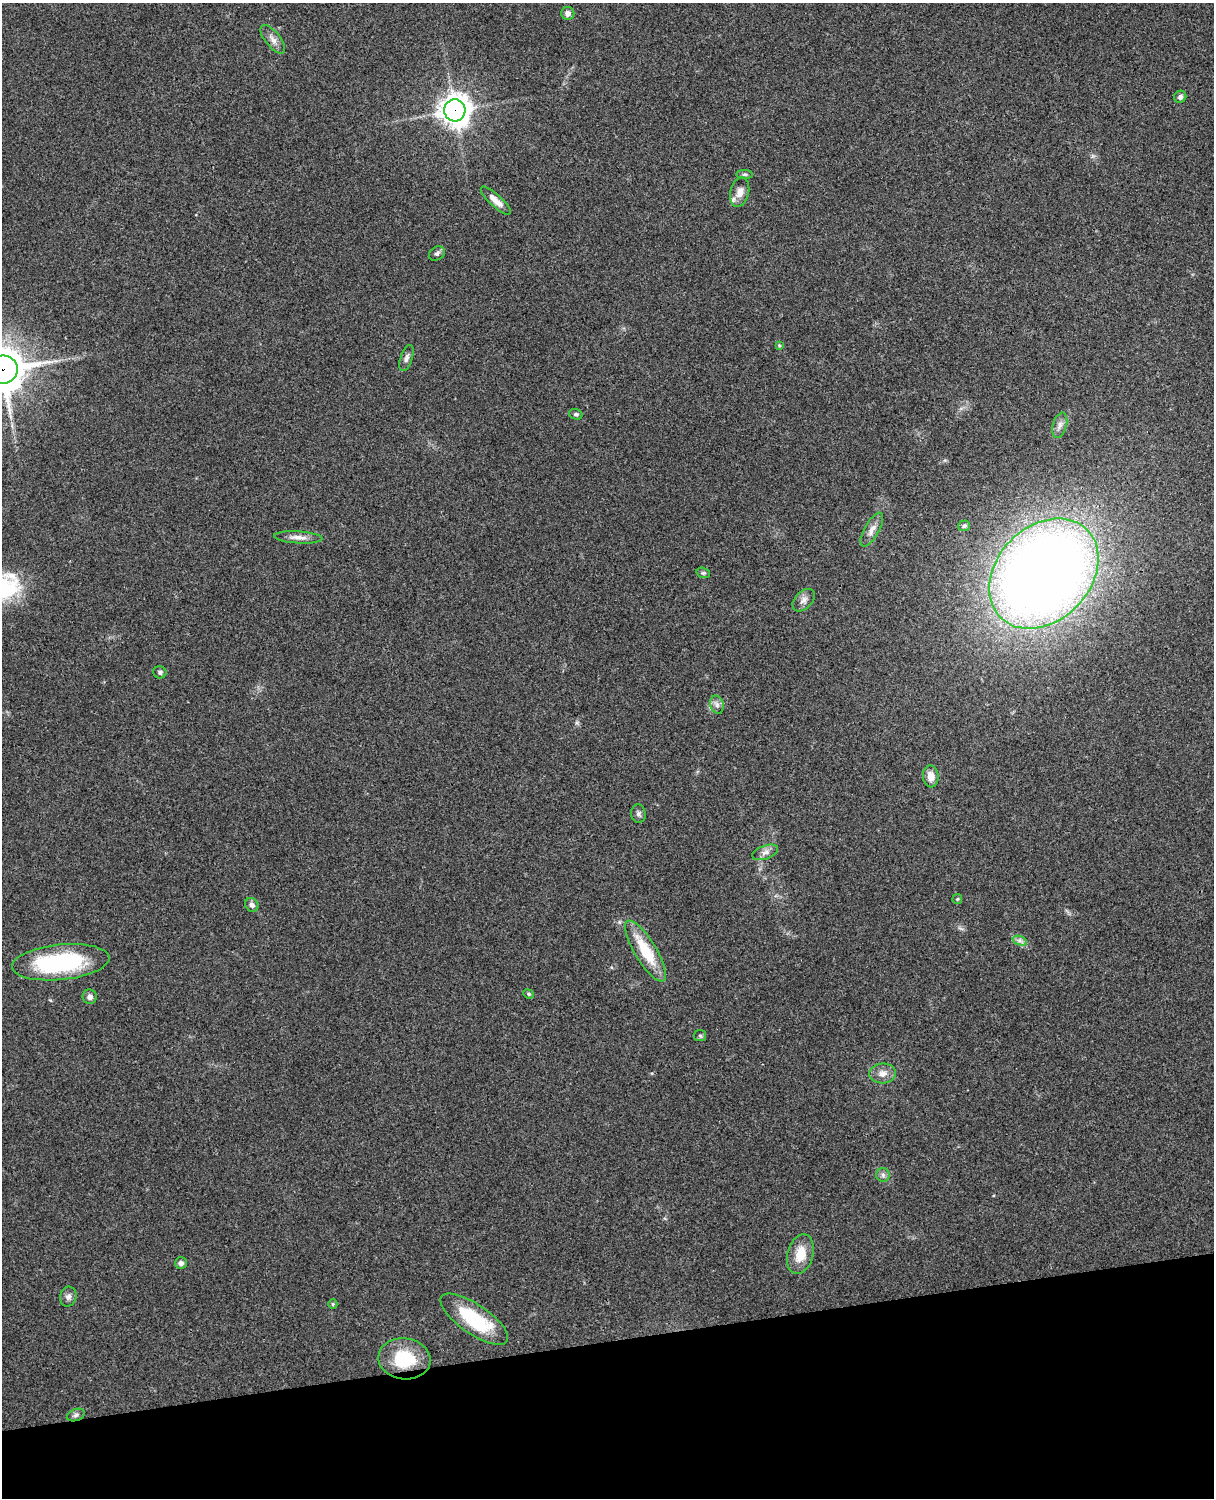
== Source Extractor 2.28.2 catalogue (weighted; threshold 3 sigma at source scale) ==
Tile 10 of 4 x 3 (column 2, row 3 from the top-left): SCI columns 1331-2542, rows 164-1659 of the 5088 x 4927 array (HDU 1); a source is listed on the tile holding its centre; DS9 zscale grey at full resolution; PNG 1216 x 1500 px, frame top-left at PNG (2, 3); each listed source drawn as its Kron ellipse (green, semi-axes under 4 px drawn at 4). Shown black and unused: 10% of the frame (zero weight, under 3 of 4 exposures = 6% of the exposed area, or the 3 px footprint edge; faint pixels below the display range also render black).
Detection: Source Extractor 2.28.2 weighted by HDU 2 'WHT'; one run over the whole footprint, this tile lists its part. Background 0.217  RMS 0.0083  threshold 0.0375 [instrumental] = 3 sigma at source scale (4.5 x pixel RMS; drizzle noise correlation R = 1.50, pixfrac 1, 0.05/0.05 arcsec/px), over >= 5 px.
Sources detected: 42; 1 inside a brighter listed object's ellipse — not listed separately; the other 41 listed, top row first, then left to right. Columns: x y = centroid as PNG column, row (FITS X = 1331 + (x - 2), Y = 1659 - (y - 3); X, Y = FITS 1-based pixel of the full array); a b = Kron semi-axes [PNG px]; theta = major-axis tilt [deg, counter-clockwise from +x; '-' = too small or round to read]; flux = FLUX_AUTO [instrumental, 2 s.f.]
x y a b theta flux
568 13 6 6 - 4.2
273 39 17 7 -51 5.4
1180 97 6 6 - 2.6
455 110 11 10 - 1000
745 174 8 4 0 1.5
740 192 15 9 77 6.4
496 201 19 6 -43 6.9
437 254 8 6 33 2.2
779 345 4 4 - 0.83
406 358 13 6 72 3.2
2 370 15 14 - 2500
576 414 7 5 -17 1.8
1060 425 13 7 73 4
964 526 6 5 - 1.7
872 529 19 7 61 6.1
298 537 24 6 -3 6
703 573 7 5 -18 1.4
1044 574 62 47 46 1100
804 600 13 8 45 4.5
160 672 6 6 - 1.8
717 705 9 6 -76 3.2
931 776 11 8 -84 8.1
638 814 9 7 -81 2.6
765 852 13 7 20 4.3
957 899 5 5 - 0.95
252 905 7 6 - 2.8
1020 941 7 4 -18 2.5
646 951 35 10 -59 32
61 962 49 17 6 97
528 994 5 4 - 1.2
90 997 7 7 - 3.6
700 1036 6 5 - 1.4
883 1073 13 10 4 6.3
883 1175 7 6 - 2.5
800 1254 20 13 74 17
181 1263 6 5 - 3.2
68 1297 10 8 76 3.4
333 1304 5 4 - 0.93
474 1319 40 14 -34 52
404 1359 26 20 -7 36
76 1415 9 5 21 2.4
Overlapping masked pixels (flux is a lower limit): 2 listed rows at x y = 455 110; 2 370
Isophote crosses this tile's border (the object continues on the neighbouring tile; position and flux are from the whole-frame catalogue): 1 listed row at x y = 2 370